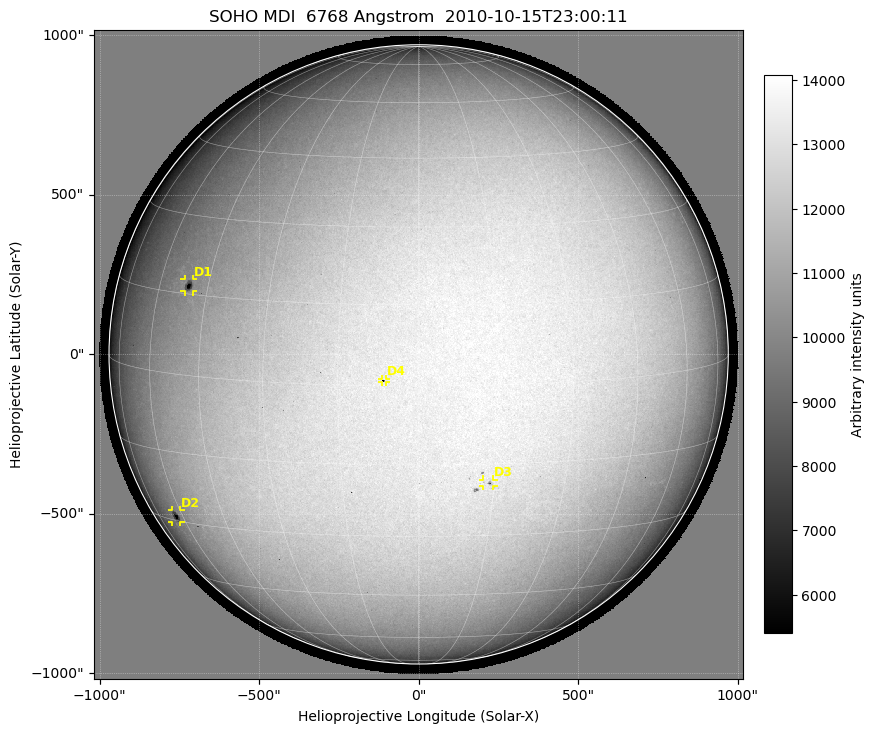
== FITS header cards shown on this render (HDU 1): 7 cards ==
TELESCOP= 'SOHO    '           / Observatory; SOHO
INSTRUME= 'MDI     '           / Instrument
WAVELNTH=                 6768 / [Angstrom] For MDI: 6768 Angstroms
DATE-OBS= '2010-10-15T23:00:11.000' / [ISO] [DATE
CTYPE1  = 'HPLN-TAN'           / WCS axis type
CTYPE2  = 'HPLT-TAN'           / WCS axis type
BUNIT   = 'Arbitrary intensity units' / Physical units of data

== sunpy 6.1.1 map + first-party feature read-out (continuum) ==
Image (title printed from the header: SOHO MDI  6768 Angstrom  2010-10-15T23:00:11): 1024 x 1024 px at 1.99 arcsec/px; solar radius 971 arcsec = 489 px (full disc in frame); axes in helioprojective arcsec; data unit Arbitrary intensity units (BUNIT, on the colour bar)
Off-disc pixels are blank (NaN) in the file (24% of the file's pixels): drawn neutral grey
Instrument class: CONTINUUM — white-light / continuum photospheric image (CONTENT/OBS_TYPE)
Dark features (sunspots / pores): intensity divided by the median radial (limb-darkening) profile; local-median window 78 px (8% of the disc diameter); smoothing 3 px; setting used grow <= 0.95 with closing radius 4 px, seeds <= 0.88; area >= 18 px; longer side >= 12 px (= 24 arcsec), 6 px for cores <= 0.7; searched inside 0.97 R_sun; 4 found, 4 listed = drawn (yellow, D1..; 4 of them under ~27 arcsec drawn as corner ticks so the feature stays visible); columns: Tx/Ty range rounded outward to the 5 arcsec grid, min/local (2 s.f., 1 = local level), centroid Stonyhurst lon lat
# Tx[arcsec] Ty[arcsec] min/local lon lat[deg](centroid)
D1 -735..-705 195..235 0.35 -50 +17
D2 -775..-745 -525..-485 0.44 -63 -29
D3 200..235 -415..-390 0.69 +14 -19
D4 -115..-100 -90..-75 0.41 -6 +1